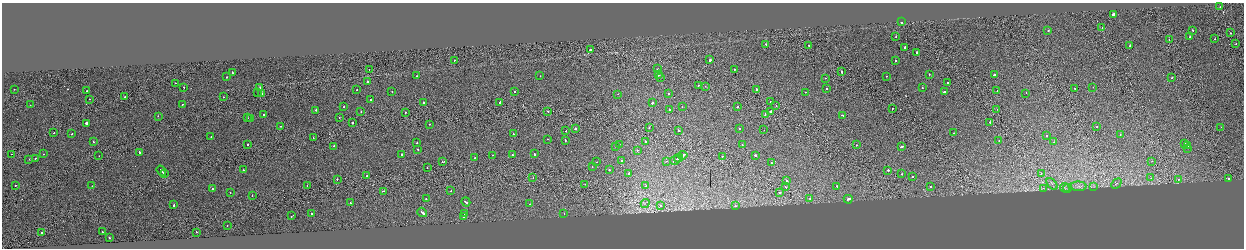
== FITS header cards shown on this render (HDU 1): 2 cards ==
NAXIS1  =                 2484
NAXIS2  =                  492

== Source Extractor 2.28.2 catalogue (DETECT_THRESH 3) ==
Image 2484 x 492 px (HDU 1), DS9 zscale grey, zoomed out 1/2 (1 PNG px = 2 x 2 image px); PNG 1246 x 250 px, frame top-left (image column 1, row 491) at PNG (2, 3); each listed source drawn as its Kron ellipse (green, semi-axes under 4 px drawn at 4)
Background 8.91e-04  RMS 0.066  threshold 0.199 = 3 sigma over >= 5 px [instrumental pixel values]
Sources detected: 229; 17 cannot appear on this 1/2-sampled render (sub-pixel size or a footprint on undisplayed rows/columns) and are neither listed nor drawn; the other 212 listed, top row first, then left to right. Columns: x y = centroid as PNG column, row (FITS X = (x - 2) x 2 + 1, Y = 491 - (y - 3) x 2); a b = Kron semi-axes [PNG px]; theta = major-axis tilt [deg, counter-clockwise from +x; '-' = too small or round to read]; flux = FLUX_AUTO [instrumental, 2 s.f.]
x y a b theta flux
1220 7 2 1 - 21
1113 14 3 2 - 230
901 22 2 2 - 430
1102 28 2 1 - 20
1192 30 2 2 - 77
1048 31 2 1 - 82
1230 33 2 2 - 31
896 37 2 2 - 24
1189 37 2 2 - 250
1215 39 2 2 - 30
1169 40 2 1 - 42
1236 43 2 1 - 40
766 44 2 2 - 47
809 45 2 2 - 29
1130 45 2 2 - 160
905 47 3 2 - 110
590 50 2 2 - 110
916 52 2 2 - 130
454 60 2 1 - 61
710 60 2 2 - 210
896 60 2 2 - 39
657 69 2 2 - 44
734 69 2 2 - 51
369 70 2 1 - 20
841 72 2 2 - 86
232 73 2 2 - 110
929 74 2 2 - 42
659 75 2 2 - 67
994 75 2 1 - 770
416 76 2 2 - 27
540 76 2 2 - 33
887 76 2 1 - 22
226 77 2 2 - 99
661 77 2 1 - 41
825 78 2 2 - 30
1172 78 2 1 - 33
367 82 2 2 - 44
175 83 2 1 - 20
948 83 2 2 - 34
699 85 2 2 - 30
705 86 2 2 - 23
184 87 2 2 - 35
1093 87 2 2 - 26
260 88 2 2 - 83
827 88 2 2 - 120
922 88 2 2 - 39
14 89 2 1 - 41
357 89 2 2 - 20
756 89 2 2 - 160
1075 89 2 2 - 46
87 91 2 2 - 21
515 91 2 2 - 56
997 91 2 2 - 46
258 92 2 1 - 62
392 92 2 2 - 26
806 92 2 1 - 27
944 92 2 2 - 60
262 93 2 1 - 41
669 93 2 2 - 24
1026 93 2 2 - 23
618 94 2 2 - 28
125 97 2 1 - 53
224 97 2 2 - 36
90 99 2 2 - 29
371 99 2 1 - 55
423 102 2 2 - 43
500 102 2 1 - 100
770 102 2 2 - 94
652 103 2 2 - 93
182 104 2 2 - 46
30 105 2 2 - 29
344 106 2 1 - 44
776 106 2 1 - 28
682 107 2 1 - 14
737 107 2 2 - 53
892 108 2 2 - 60
670 109 2 2 - 29
997 109 2 2 - 34
316 110 2 2 - 120
548 111 2 2 - 43
771 111 2 1 - 220
361 112 2 2 - 41
405 112 2 1 - 36
765 114 3 2 - 81
263 115 2 2 - 110
842 115 3 2 - 100
158 116 2 1 - 47
247 118 2 1 - 59
251 118 2 1 - 180
339 118 2 1 - 30
990 122 2 1 - 73
87 123 2 2 - 330
352 123 2 2 - 140
429 124 2 2 - 51
281 126 2 2 - 47
1097 126 2 2 - 35
1221 127 2 1 - 22
649 128 2 1 - 30
739 128 2 2 - 43
576 129 2 2 - 360
764 130 2 1 - 33
566 131 2 1 - 270
678 131 2 2 - 27
54 133 2 1 - 27
954 133 2 2 - 30
72 134 2 1 - 37
513 134 2 2 - 21
1120 134 2 2 - 120
1046 135 2 2 - 29
211 137 2 2 - 25
313 138 2 1 - 70
547 139 2 2 - 26
565 140 2 2 - 110
645 141 2 1 - 210
999 141 2 2 - 26
93 142 2 2 - 49
1054 142 2 2 - 460
417 143 2 2 - 24
247 144 2 2 - 130
619 144 2 1 - 37
1185 144 3 2 - 240
742 145 2 2 - 37
856 145 2 2 - 200
334 146 2 2 - 32
616 146 2 2 - 30
1188 146 2 2 - 170
901 147 3 2 - 120
1188 148 2 1 - 280
418 149 2 2 - 37
637 150 2 2 - 81
140 152 2 2 - 63
12 154 2 1 - 20
43 154 2 2 - 20
402 154 2 2 - 120
534 154 2 2 - 73
493 155 2 1 - 99
512 155 2 2 - 110
683 155 5 2 - 170
755 155 2 2 - 110
99 156 2 1 - 22
722 156 2 2 - 40
35 158 2 2 - 35
475 158 2 2 - 58
678 158 4 1 - 240
29 159 2 1 - 28
675 160 6 2 31 290
622 161 2 1 - 81
667 161 2 2 - 31
1152 161 2 1 - 51
443 162 3 2 - 50
597 162 2 1 - 37
771 163 2 2 - 42
592 167 2 1 - 21
427 168 2 2 - 51
244 170 2 2 - 39
609 170 2 2 - 57
888 170 2 2 - 220
161 171 5 2 - 240
628 173 3 2 - 110
1041 173 2 1 - 79
164 174 2 1 - 180
902 174 2 2 - 26
367 176 2 2 - 58
912 177 2 2 - 25
533 178 2 1 - 27
1151 178 2 1 - 69
1228 178 2 2 - 200
337 179 2 2 - 56
787 180 2 2 - 190
1178 180 2 1 - 39
585 184 2 1 - 24
1052 184 7 2 -50 19
1116 184 6 2 45 17
15 185 2 2 - 40
307 185 2 1 - 220
92 186 2 2 - 19
646 186 2 2 - 120
837 186 2 2 - 52
930 186 2 2 - 26
1078 186 8 4 -3 41
1094 186 3 2 - 8.7
786 187 2 2 - 56
1043 188 3 2 - 9
1065 188 5 2 - 14
1068 188 4 2 - 13
213 189 2 1 - 110
383 191 2 2 - 49
451 191 2 1 - 42
230 192 2 1 - 19
780 192 2 2 - 110
252 196 2 1 - 130
810 198 2 2 - 20
426 199 2 2 - 45
848 199 4 2 - 210
466 202 5 2 - 200
350 203 2 2 - 94
645 203 5 2 - 15
530 204 2 1 - 17
174 205 2 2 - 73
661 206 2 2 - 47
735 206 2 2 - 63
422 212 5 2 - 210
312 213 2 2 - 540
465 214 2 2 - 72
564 214 2 2 - 24
291 216 2 2 - 35
464 217 2 2 - 87
227 225 2 1 - 26
41 232 2 2 - 56
102 232 3 2 - 98
197 232 2 2 - 61
109 238 2 1 - 32
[17 sub-pixel or undisplayed-footprint detections neither listed nor drawn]